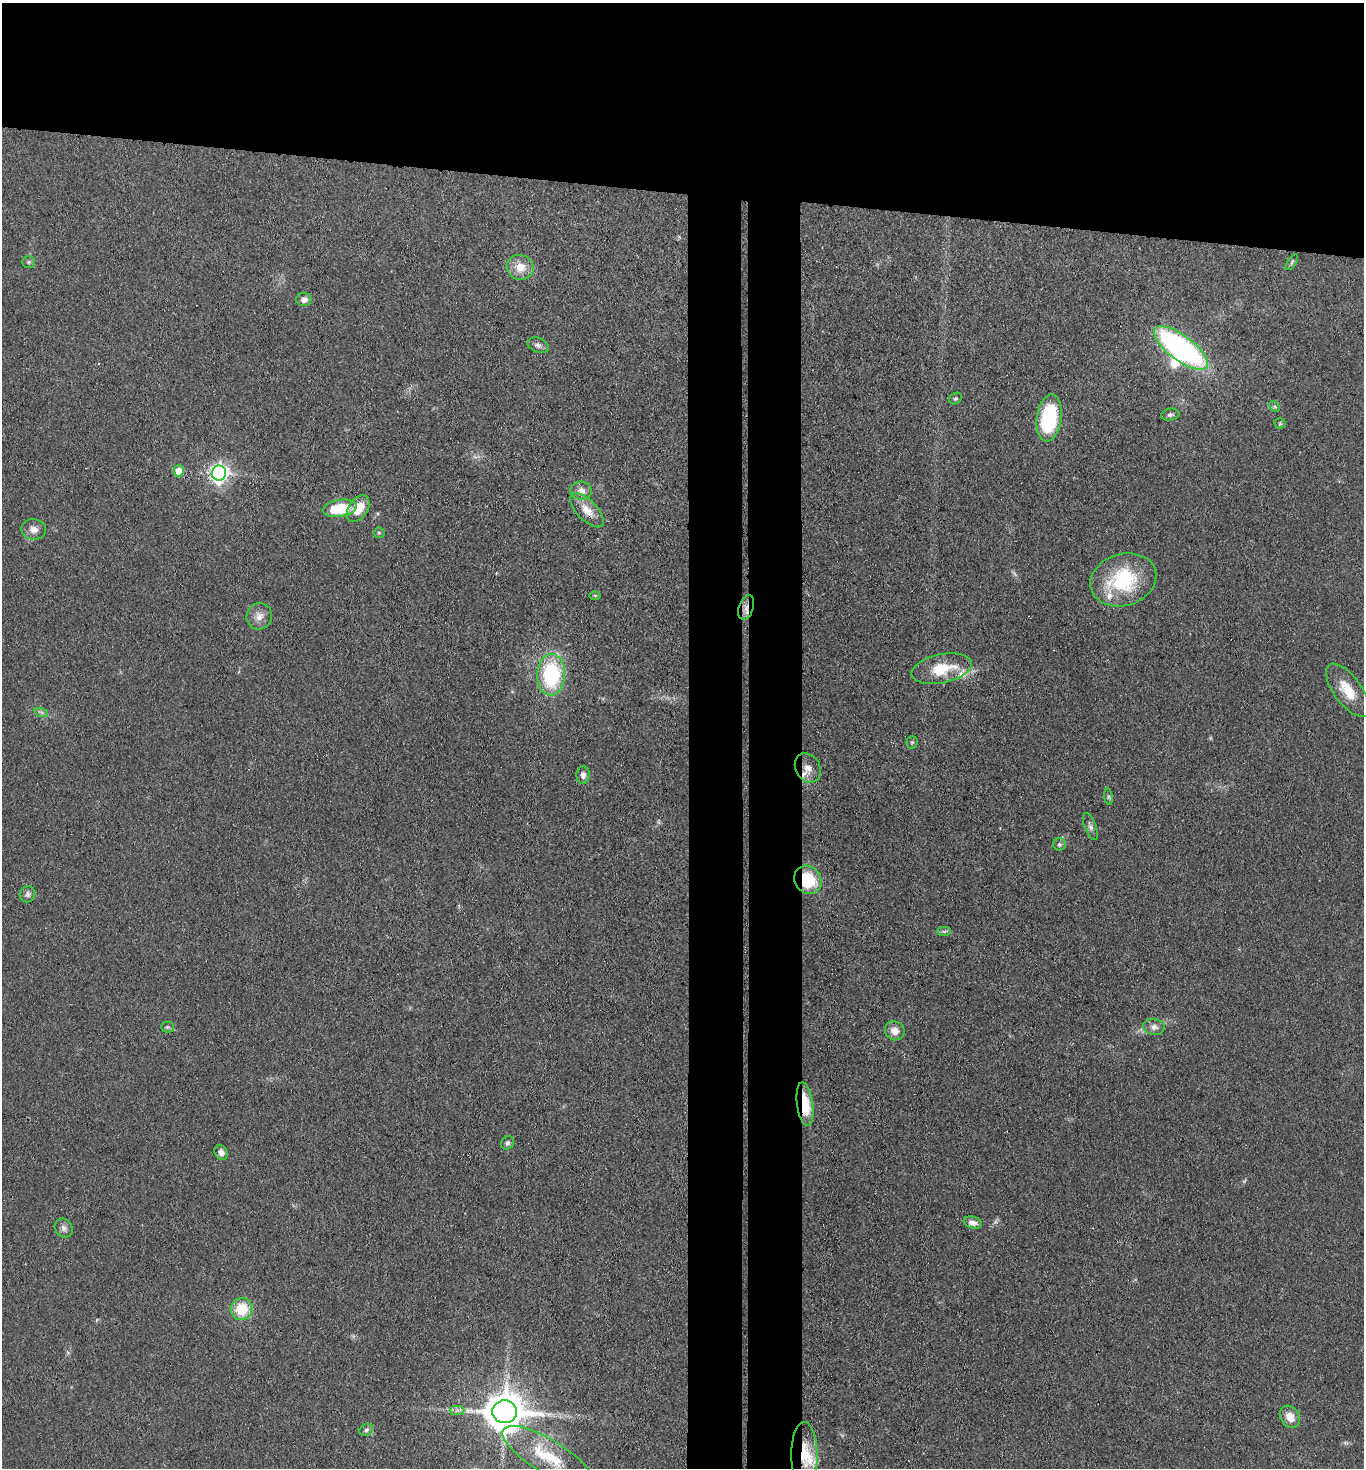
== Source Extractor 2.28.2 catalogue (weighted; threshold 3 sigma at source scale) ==
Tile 2 of 3 x 3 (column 2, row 1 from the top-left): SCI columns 1524-2885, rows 2937-4402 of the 4486 x 4408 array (HDU 1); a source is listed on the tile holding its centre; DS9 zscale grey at full resolution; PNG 1366 x 1470 px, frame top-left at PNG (2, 3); each listed source drawn as its Kron ellipse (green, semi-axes under 4 px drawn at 4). Shown black and unused: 20% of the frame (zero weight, under 3 of 4 exposures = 5% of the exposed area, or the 3 px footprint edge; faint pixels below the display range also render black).
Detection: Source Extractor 2.28.2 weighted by HDU 2 'WHT'; one run over the whole footprint, this tile lists its part. Background 0.0693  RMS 0.0072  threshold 0.0323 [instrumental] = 3 sigma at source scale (4.5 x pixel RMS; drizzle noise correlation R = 1.50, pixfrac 1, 0.05/0.05 arcsec/px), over >= 5 px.
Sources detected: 59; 3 too faint to see at this stretch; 1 inside a brighter object's white glare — neither listed nor drawn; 4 inside a brighter listed object's ellipse — not listed separately; the other 51 listed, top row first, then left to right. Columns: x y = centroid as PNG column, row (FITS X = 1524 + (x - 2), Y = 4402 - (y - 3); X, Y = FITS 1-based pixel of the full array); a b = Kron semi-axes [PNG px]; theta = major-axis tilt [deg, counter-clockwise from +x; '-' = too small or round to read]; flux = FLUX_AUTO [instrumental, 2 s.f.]
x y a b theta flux
29 262 6 5 - 1.5
1292 262 9 4 56 1.5
520 267 13 12 - 11
304 299 7 6 - 4.6
538 345 11 7 -23 3.2
1181 348 32 12 -37 190
955 398 7 5 34 1.3
1275 407 6 4 -45 1.2
1170 415 9 6 7 2.1
1049 418 24 12 82 64
1280 423 5 5 - 1
179 471 5 5 - 16
219 473 7 7 - 340
581 491 10 9 - 5.2
340 508 17 8 9 32
358 508 15 9 56 15
587 510 22 10 -45 10
34 529 12 10 -7 5.3
379 533 5 5 - 1.1
1123 580 34 26 17 56
595 595 6 4 -1 0.94
746 608 13 7 71 4.6
259 616 13 12 - 6.5
942 669 31 14 12 25
551 675 21 14 87 69
1348 690 31 13 -54 18
41 712 7 4 -18 1.5
912 742 6 5 - 1.3
808 768 15 12 -61 7.3
583 775 9 6 -89 3.5
1108 797 8 4 -81 1.2
1090 826 14 6 -68 2.8
1059 844 6 6 - 1.5
808 880 15 13 -52 34
27 894 8 7 - 2.9
944 931 7 4 1 1.5
167 1027 6 5 - 1.3
1154 1027 11 8 -10 3.8
895 1031 10 9 - 6.4
805 1104 22 8 -82 25
507 1143 7 6 - 2.2
221 1152 8 6 -57 3.4
973 1223 9 6 -15 4.9
64 1228 10 8 -56 3
242 1309 11 11 - 21
457 1410 7 4 0 2.1
505 1412 12 11 - 2200
1290 1417 11 9 -58 8.2
366 1430 7 5 30 1.9
804 1455 32 13 -90 22
548 1456 52 16 -31 39
Overlapping masked pixels (flux is a lower limit): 5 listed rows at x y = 219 473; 746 608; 808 880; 805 1104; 804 1455